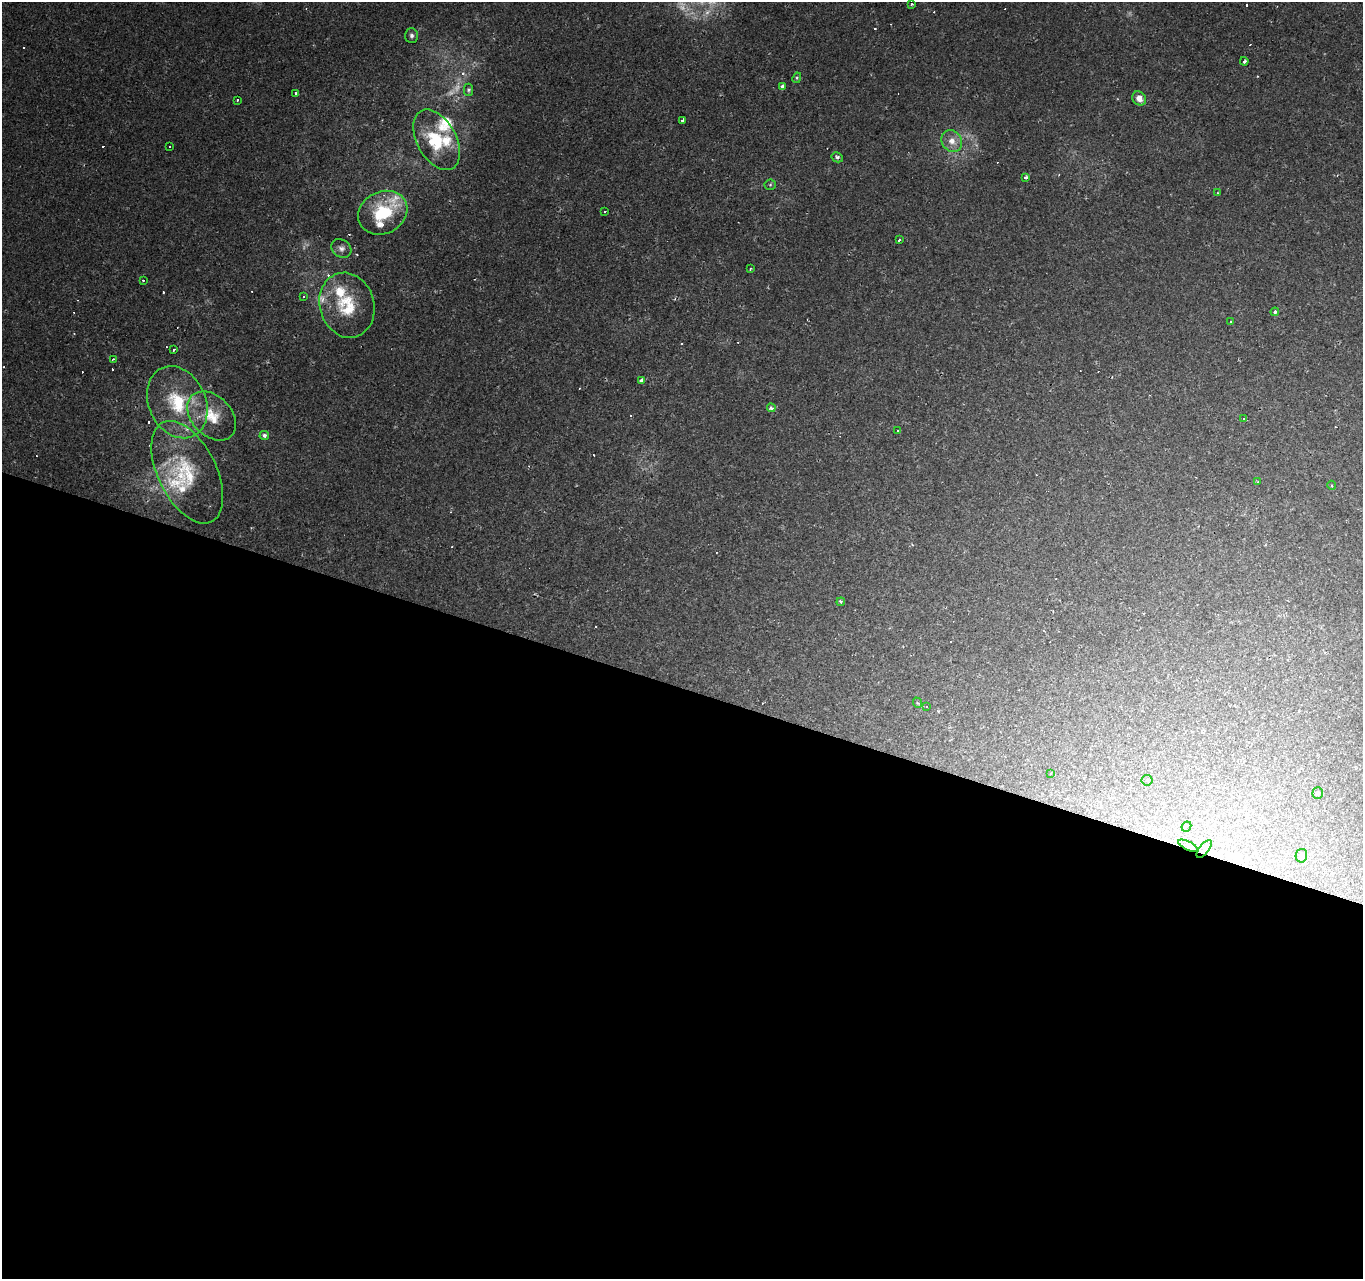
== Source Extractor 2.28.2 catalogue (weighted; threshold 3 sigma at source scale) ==
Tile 14 of 4 x 4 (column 2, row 4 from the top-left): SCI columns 1368-2728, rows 277-1553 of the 5451 x 5596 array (HDU 1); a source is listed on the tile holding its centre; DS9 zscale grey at full resolution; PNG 1365 x 1281 px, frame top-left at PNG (2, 2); each listed source drawn as its Kron ellipse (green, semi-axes under 4 px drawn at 4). Shown black and unused: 46% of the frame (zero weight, under 2 of 3 exposures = <1% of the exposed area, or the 3 px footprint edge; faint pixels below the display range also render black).
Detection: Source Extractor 2.28.2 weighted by HDU 2 'WHT'; one run over the whole footprint, this tile lists its part. Background 0.00169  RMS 0.002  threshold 0.00919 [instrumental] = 3 sigma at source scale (4.5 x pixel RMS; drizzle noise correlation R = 1.50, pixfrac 1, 0.0396/0.0396 arcsec/px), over >= 5 px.
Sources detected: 106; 6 too faint to see at this stretch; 42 cosmic-ray / hot-pixel residue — neither listed nor drawn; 9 inside a brighter listed object's ellipse — not listed separately; the other 49 listed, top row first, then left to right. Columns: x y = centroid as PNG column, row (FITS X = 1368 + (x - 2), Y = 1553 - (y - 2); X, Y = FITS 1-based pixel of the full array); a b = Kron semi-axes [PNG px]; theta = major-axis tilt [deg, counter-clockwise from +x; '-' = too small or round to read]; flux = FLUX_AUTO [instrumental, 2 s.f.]
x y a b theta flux
911 4 3 3 - 0.51
412 36 7 6 - 0.59
1244 61 4 3 - 0.63
797 78 5 4 - 0.26
783 86 4 3 - 0.86
469 90 6 4 89 0.34
296 93 3 3 - 0.38
1139 98 7 6 - 1.6
237 100 3 3 - 0.4
682 121 3 3 - 1.6
437 140 33 19 -61 9.5
952 141 11 10 - 2.1
169 147 3 3 - 0.49
837 157 6 5 - 0.51
1026 177 4 3 - 0.47
770 185 6 5 - 0.3
1218 193 3 2 - 0.23
604 212 3 3 - 0.74
383 213 25 21 27 11
900 240 3 3 - 0.85
341 248 11 8 -36 0.99
750 269 4 3 - 0.2
143 280 3 3 - 0.25
304 296 3 2 - 0.23
347 305 33 27 -73 9.9
1275 312 4 3 - 0.58
1230 321 3 3 - 0.35
174 349 3 3 - 0.9
113 359 3 2 - 0.26
642 380 4 3 - 1.3
177 402 37 28 -65 13
771 408 4 3 - 1.3
212 416 28 20 -45 6.6
1244 419 3 3 - 6.2
898 431 3 2 - 0.26
264 435 5 4 - 0.62
187 472 55 29 -64 14
1258 482 4 3 - 0.22
1332 485 4 3 - 0.21
841 602 4 3 - 0.31
918 703 5 3 - 0.26
927 707 3 2 - 0.18
1051 773 3 2 - 0.17
1147 780 5 5 - 0.34
1318 793 5 5 - 0.57
1186 827 5 4 - 0.54
1188 846 11 4 -27 0.72
1204 849 11 5 52 0.77
1301 856 7 5 78 0.69
Overlapping masked pixels (flux is a lower limit): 3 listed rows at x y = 642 380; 1188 846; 1204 849